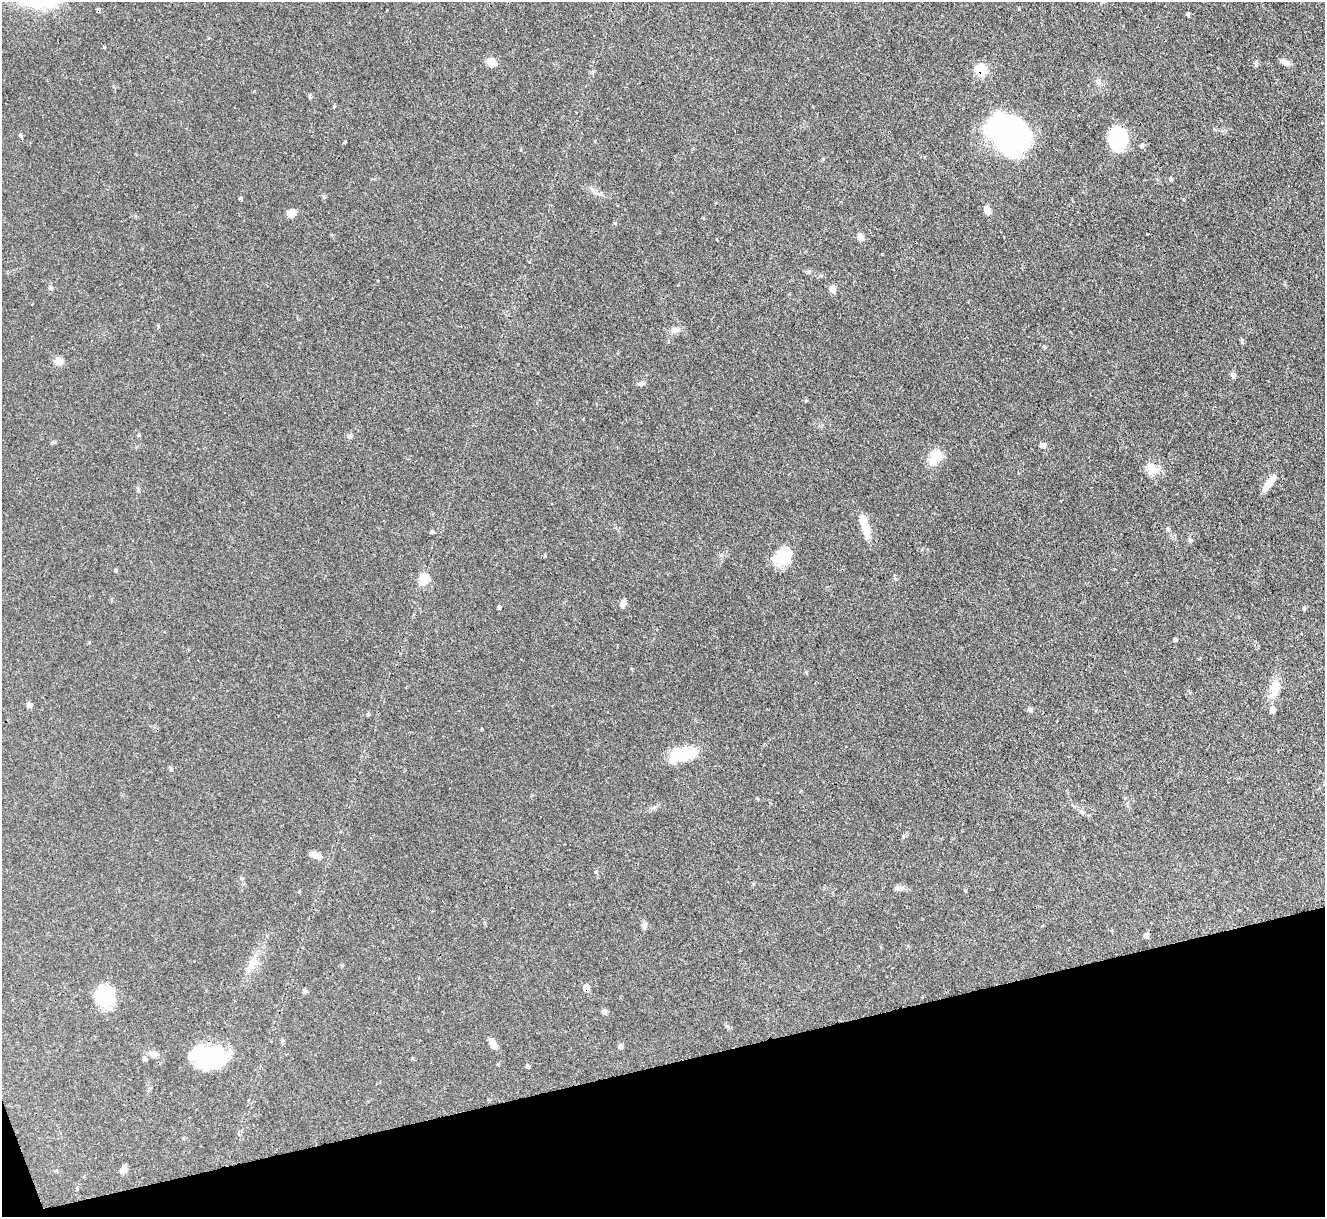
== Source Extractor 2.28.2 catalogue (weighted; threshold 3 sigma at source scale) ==
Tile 14 of 4 x 4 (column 2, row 4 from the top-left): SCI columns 1324-2646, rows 273-1487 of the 5294 x 5277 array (HDU 1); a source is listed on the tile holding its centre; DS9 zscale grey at full resolution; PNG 1327 x 1219 px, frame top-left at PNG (2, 2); no overlay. Shown black and unused: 13% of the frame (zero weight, under 3 of 4 exposures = <1% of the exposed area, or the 3 px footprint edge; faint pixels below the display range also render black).
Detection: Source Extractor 2.28.2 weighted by HDU 2 'WHT'; one run over the whole footprint, this tile lists its part. Background 0.0874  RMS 0.0043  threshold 0.0193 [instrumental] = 3 sigma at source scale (4.5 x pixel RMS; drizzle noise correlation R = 1.50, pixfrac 1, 0.05/0.05 arcsec/px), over >= 5 px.
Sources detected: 58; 2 inside a brighter object's white glare — not listed; the other 56 listed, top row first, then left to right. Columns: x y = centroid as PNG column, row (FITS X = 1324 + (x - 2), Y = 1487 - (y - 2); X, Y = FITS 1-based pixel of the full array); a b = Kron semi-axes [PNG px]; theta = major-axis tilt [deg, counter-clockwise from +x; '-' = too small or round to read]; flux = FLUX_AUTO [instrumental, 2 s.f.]
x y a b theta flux
1188 14 4 4 - 0.81
491 62 11 8 -19 3.4
1284 62 12 6 -21 2.1
980 70 6 6 - 24
310 96 6 4 -72 0.54
1011 133 40 34 -30 83
21 136 7 3 -71 0.56
1118 139 24 19 -79 20
345 142 5 3 - 0.38
1171 179 6 4 -30 0.54
987 210 9 6 -60 2.8
292 213 9 7 0 3.3
860 237 9 6 -65 2.2
51 288 6 4 -48 0.66
832 289 9 7 -66 2.1
675 330 13 7 12 2.2
1242 341 8 4 83 0.6
59 361 10 9 - 2.8
1233 375 8 5 -70 1.2
641 384 8 6 -1 1
350 436 8 4 63 0.83
1043 445 8 6 -11 1.3
936 457 18 13 50 8.1
1151 468 17 12 -53 5
1269 483 20 6 54 5.1
865 525 29 8 -73 7.2
432 532 5 5 - 0.51
1190 541 7 5 90 0.8
783 556 24 17 28 12
424 579 15 12 65 5.3
623 604 10 6 73 1.5
499 607 4 4 - 0.63
1304 608 6 4 -46 0.58
1175 640 5 4 - 0.61
1275 688 21 11 80 6.7
29 705 6 5 - 1.6
1030 709 7 6 - 0.99
1272 710 7 6 - 2.1
685 755 31 16 11 11
1082 812 7 4 -45 0.9
315 855 18 7 -22 2.7
898 888 12 6 -2 1.7
645 924 8 5 45 0.98
1146 936 7 7 - 0.98
251 966 25 9 59 5.5
586 987 7 6 - 2.6
305 991 7 4 -34 0.67
103 996 26 20 -43 14
604 1012 7 5 15 0.91
493 1043 14 8 -59 2.5
620 1046 6 6 - 1.3
154 1054 12 9 -20 2.4
208 1057 35 23 -9 30
144 1059 6 6 - 0.82
528 1066 6 4 -33 0.64
123 1170 10 7 45 1.8
Overlapping masked pixels (flux is a lower limit): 3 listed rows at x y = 980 70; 1118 139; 586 987
Unlisted compact peaks at least as high as the median listed source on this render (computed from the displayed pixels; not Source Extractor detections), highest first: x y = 1256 65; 545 556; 171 769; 104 47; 596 872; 240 198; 903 837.